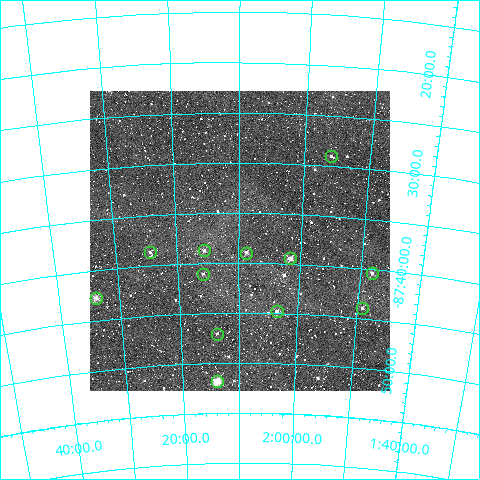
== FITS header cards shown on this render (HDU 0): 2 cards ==
NAXIS1  =                  300
NAXIS2  =                  300

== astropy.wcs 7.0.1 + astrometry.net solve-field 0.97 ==
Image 300 x 300 px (HDU 0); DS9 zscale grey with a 90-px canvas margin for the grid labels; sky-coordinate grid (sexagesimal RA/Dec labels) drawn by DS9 from the SOLVED WCS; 12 Tycho-2 reference stars matched to detected sources circled (green)
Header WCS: RA---TAN/DEC--TAN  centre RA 02:09:48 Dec -87:38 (32.45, -87.63 deg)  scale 6 arcsec/px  FOV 30.0' x 30.0'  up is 0 deg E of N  parity normal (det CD < 0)
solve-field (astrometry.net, Tycho-2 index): VERIFIED the header's WCS against the Tycho-2 star catalogue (verified at 2 index scales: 11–12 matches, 0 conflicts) and refined it, rather than solving blind
Solved WCS: RA---TAN-SIP/DEC--TAN-SIP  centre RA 02:09:50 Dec -87:38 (32.46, -87.63 deg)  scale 6 arcsec/px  FOV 30.0' x 29.9'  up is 0 deg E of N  parity normal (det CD < 0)
The solver's refit moves the header's centre by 1.8 arcsec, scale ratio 1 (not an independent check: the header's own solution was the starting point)
Tycho-2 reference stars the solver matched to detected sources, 12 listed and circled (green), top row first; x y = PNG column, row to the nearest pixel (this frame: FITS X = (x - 90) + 1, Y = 300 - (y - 91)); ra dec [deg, ICRS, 3 dp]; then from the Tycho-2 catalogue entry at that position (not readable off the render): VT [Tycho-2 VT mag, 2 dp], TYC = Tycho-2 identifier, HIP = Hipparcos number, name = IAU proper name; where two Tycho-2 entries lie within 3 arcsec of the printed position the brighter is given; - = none
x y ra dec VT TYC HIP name
331 156 28.987 -87.484 12.36 9498-909-1 - -
204 250 33.904 -87.645 11.19 9499-1115-1 - -
150 252 36.109 -87.643 12.08 9499-851-1 - -
246 253 32.194 -87.649 11.13 9499-1185-1 - -
290 258 30.388 -87.657 10.63 9499-1181-1 - -
372 273 27.009 -87.674 11.02 9498-1276-1 - -
203 274 33.961 -87.684 11.69 9499-1033-1 - -
96 298 38.475 -87.712 10.26 9499-899-1 - -
362 308 27.295 -87.732 11.67 9498-1265-1 - -
277 311 30.881 -87.746 11.21 9499-1095-1 - -
217 334 33.439 -87.784 11.74 9499-1097-1 - -
217 381 33.463 -87.864 9.56 9499-1303-1 - -